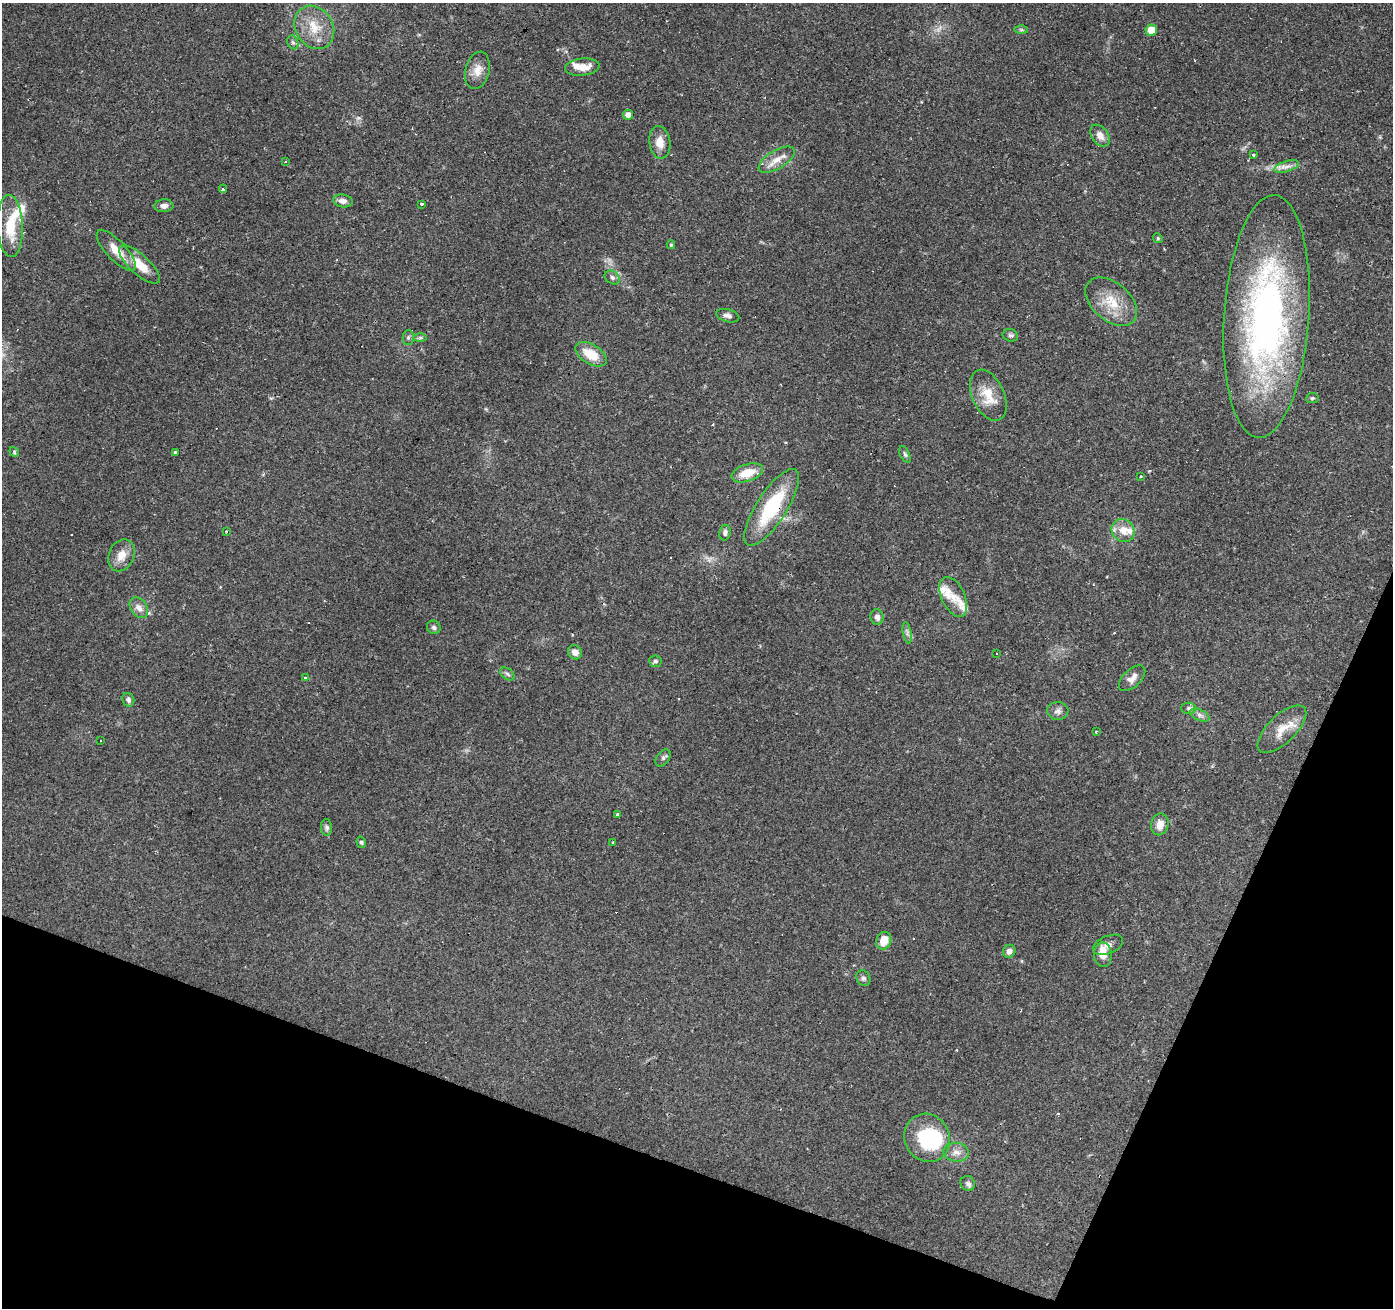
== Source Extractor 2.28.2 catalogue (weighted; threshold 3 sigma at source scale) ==
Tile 15 of 4 x 4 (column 3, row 4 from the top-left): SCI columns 2787-4177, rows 271-1576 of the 5568 x 5698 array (HDU 1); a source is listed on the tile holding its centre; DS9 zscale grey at full resolution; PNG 1395 x 1310 px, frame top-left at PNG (2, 3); each listed source drawn as its Kron ellipse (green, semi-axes under 4 px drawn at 4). Shown black and unused: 18% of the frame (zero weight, under 2 of 3 exposures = <1% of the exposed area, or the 3 px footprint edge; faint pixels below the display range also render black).
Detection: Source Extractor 2.28.2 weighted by HDU 2 'WHT'; one run over the whole footprint, this tile lists its part. Background 0.27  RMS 0.0078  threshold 0.0351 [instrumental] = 3 sigma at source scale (4.5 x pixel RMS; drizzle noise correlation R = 1.50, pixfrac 1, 0.0396/0.0396 arcsec/px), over >= 5 px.
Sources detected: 90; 1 too faint to see at this stretch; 1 inside a brighter object's white glare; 7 cosmic-ray / hot-pixel residue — neither listed nor drawn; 7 inside a brighter listed object's ellipse — not listed separately; the other 74 listed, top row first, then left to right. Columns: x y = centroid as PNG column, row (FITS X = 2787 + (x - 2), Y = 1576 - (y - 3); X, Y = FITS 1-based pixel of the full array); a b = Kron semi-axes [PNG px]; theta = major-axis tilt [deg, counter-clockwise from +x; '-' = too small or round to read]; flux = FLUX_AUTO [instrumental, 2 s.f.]
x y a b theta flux
314 27 23 18 -58 20
1021 30 6 4 -1 1.2
1151 30 5 5 - 11
293 42 7 5 -64 1.7
582 67 17 8 6 9.8
477 70 19 12 76 8.8
628 115 5 5 - 5.1
1100 136 12 8 -54 5.7
660 142 16 10 -82 8.3
1253 155 4 3 - 1.3
777 160 20 9 31 9
286 161 3 2 - 0.77
1287 166 13 5 17 4.1
223 189 4 3 - 12
343 201 10 6 -9 4
422 204 3 3 - 11
164 206 9 6 4 4.1
10 226 31 12 -87 25
1158 238 5 4 - 1.2
671 245 4 3 - 1.1
116 250 26 9 -46 12
139 264 26 10 -43 17
612 277 8 6 -35 2.5
1111 302 30 19 -40 22
728 316 12 6 -15 3
1266 316 121 42 86 320
1010 335 8 6 -19 1.8
408 338 7 5 89 1.7
420 338 6 4 0 1.5
591 354 17 9 -31 16
988 395 27 16 -66 18
1312 398 6 5 - 1.3
14 452 5 4 - 1.1
176 453 3 3 - 5.9
905 454 9 4 -65 1.5
747 473 16 8 18 16
1140 476 3 2 - 0.85
772 507 44 15 57 55
227 531 3 3 - 1.3
1123 531 12 10 -42 9.4
725 533 8 6 79 2.4
121 555 16 12 66 9.6
953 597 21 11 -65 9.6
139 608 11 8 -56 5
877 617 7 6 - 3.6
434 627 7 6 - 2
907 633 11 3 -80 2
575 652 7 6 - 4.3
996 653 3 3 - 3
655 661 6 6 - 1.8
507 674 8 5 -36 1.9
305 678 4 3 - 0.89
1132 678 16 9 44 5.7
128 700 7 6 - 2.2
1189 708 7 5 -1 1.8
1058 711 11 9 -2 3.4
1200 715 10 5 -25 3
1282 729 31 14 44 15
1096 731 4 2 - 0.66
101 741 3 2 - 1.2
663 758 9 6 52 2.1
617 814 3 3 - 1
1160 824 11 8 77 8.3
327 827 8 5 -85 1.9
361 842 6 4 -73 1.2
613 843 3 3 - 1.6
884 941 9 7 66 11
1108 945 16 9 22 5.3
1009 951 6 6 - 3.8
1103 955 12 9 -87 7.4
863 978 8 6 -60 2.1
927 1138 24 22 -62 56
956 1152 13 9 -6 5.8
968 1183 8 7 - 2.1
Overlapping masked pixels (flux is a lower limit): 2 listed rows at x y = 1266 316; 772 507